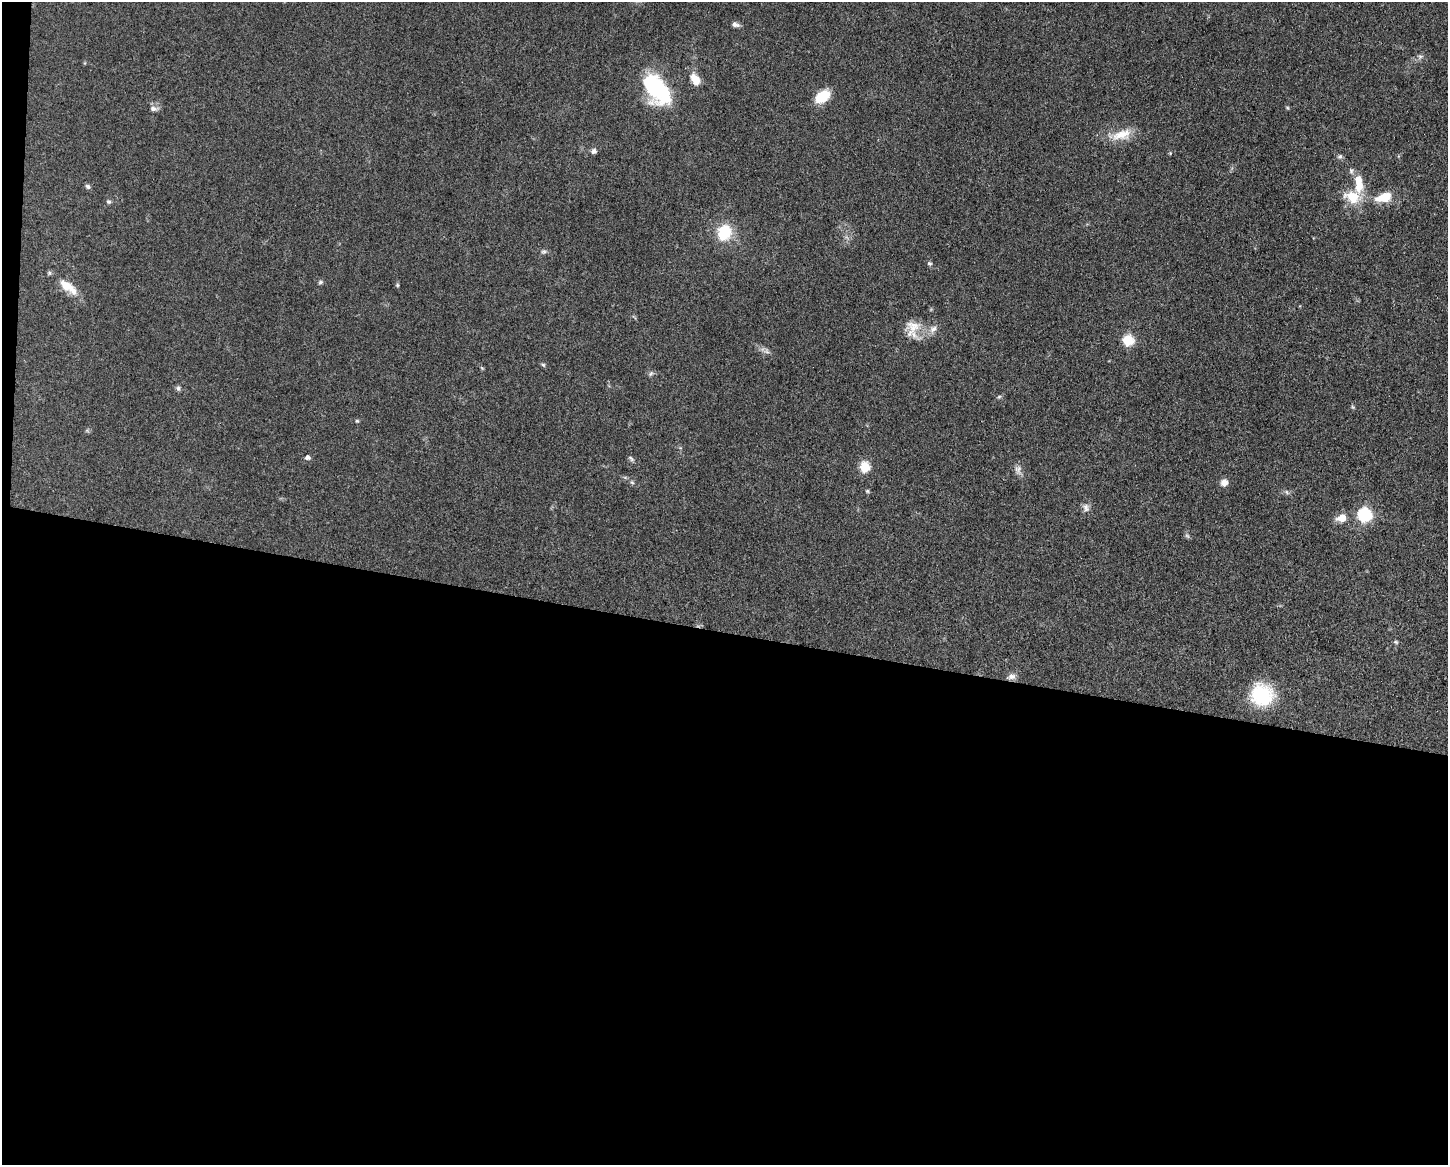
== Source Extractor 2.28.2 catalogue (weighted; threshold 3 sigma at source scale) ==
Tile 10 of 3 x 4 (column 1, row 4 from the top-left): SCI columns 232-1677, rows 3-1165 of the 4681 x 4654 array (HDU 1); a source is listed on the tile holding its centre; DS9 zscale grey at full resolution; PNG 1450 x 1167 px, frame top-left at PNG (2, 2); no overlay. Shown black and unused: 46% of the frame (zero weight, under 3 of 5 exposures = <1% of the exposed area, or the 3 px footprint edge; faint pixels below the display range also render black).
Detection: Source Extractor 2.28.2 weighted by HDU 2 'WHT'; one run over the whole footprint, this tile lists its part. Background 0.0619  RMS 0.0058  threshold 0.0261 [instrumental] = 3 sigma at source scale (4.5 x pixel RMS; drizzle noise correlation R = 1.50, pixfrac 1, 0.05/0.05 arcsec/px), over >= 5 px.
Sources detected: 49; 1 too faint to see at this stretch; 1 inside a brighter object's white glare — not listed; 3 inside a brighter listed object's ellipse — not listed separately; the other 44 listed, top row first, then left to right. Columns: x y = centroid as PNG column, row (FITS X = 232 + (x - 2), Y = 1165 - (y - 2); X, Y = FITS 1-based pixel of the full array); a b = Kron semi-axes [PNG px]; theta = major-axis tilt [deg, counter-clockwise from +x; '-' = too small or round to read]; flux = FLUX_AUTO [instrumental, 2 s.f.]
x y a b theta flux
735 24 10 6 -21 2
1420 56 7 6 - 1.4
695 79 15 9 -58 7.5
659 88 42 23 -75 42
822 96 15 9 36 17
154 109 11 6 1 2.2
1122 135 28 13 16 12
594 151 7 6 - 1.9
1340 156 7 5 41 1.2
1351 171 8 6 -66 1.5
88 186 7 6 - 1.3
1352 197 25 17 -18 14
1384 197 22 12 17 11
108 202 7 6 - 1.1
724 232 16 13 71 22
544 252 9 4 0 1.2
929 263 6 5 - 1
320 282 6 5 - 1
397 285 5 5 - 0.71
68 287 29 11 -37 11
913 327 25 21 79 11
1128 340 6 6 - 29
767 351 8 6 -35 1.8
543 365 6 5 - 0.9
482 368 6 4 -45 0.64
651 373 8 5 42 1.2
178 388 6 6 - 1.4
999 397 6 4 19 0.81
1353 407 6 4 -70 0.73
357 421 5 4 - 0.66
307 457 7 6 - 1.7
631 458 10 5 -38 1.3
864 467 6 6 - 22
1018 470 13 9 -81 3.1
632 482 6 5 - 1
1224 482 9 8 - 3.7
867 491 5 5 - 0.75
1287 492 7 5 -59 1.1
1086 507 12 8 -66 2.8
1364 515 7 7 - 65
1342 518 7 6 - 9.5
1396 642 7 5 -22 0.93
1011 676 12 8 10 2.9
1262 695 20 19 - 44